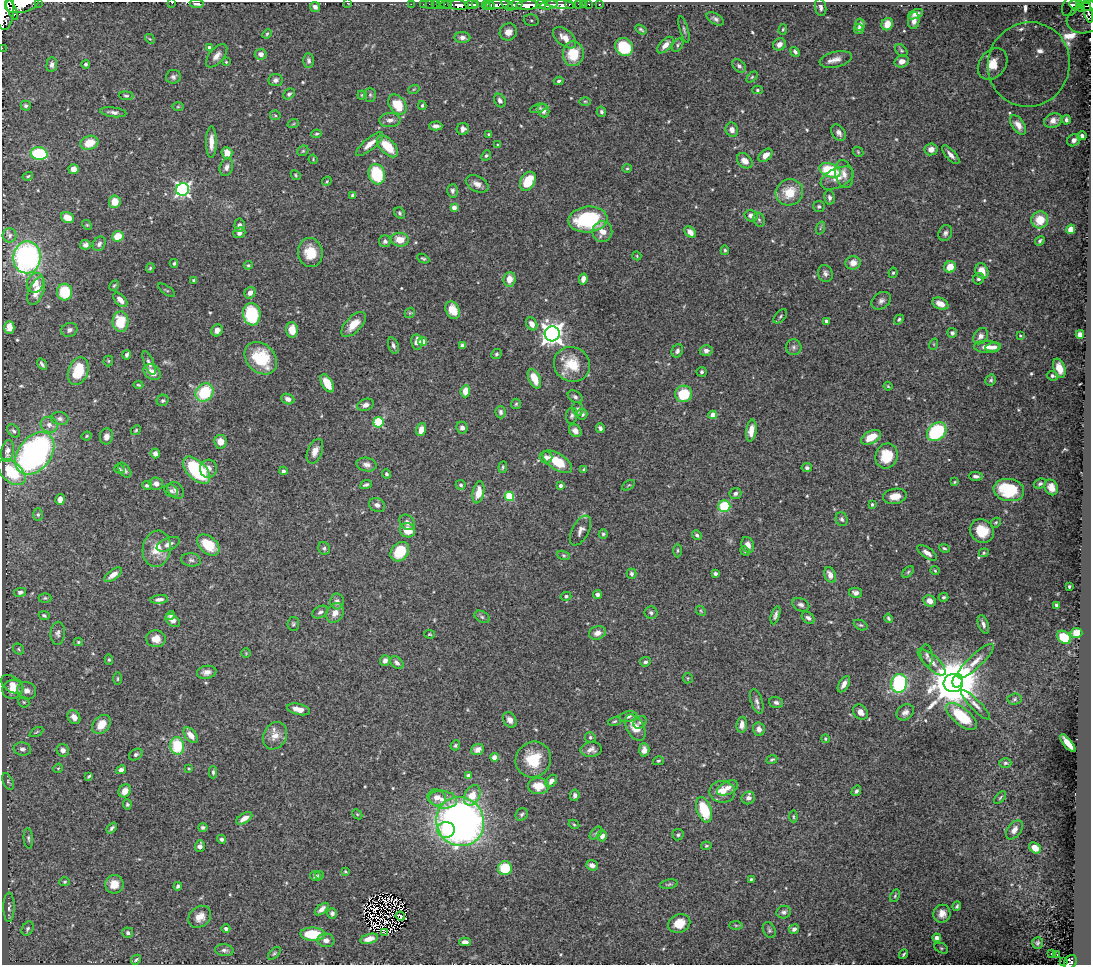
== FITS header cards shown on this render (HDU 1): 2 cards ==
NAXIS1  =                 1089
NAXIS2  =                  963

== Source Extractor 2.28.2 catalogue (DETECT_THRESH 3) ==
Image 1089 x 963 px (HDU 1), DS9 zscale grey, 1 PNG px = 1 image px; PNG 1093 x 967 px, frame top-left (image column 1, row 963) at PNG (2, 2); each listed source drawn as its Kron ellipse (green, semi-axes under 4 px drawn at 4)
Background 1.18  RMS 0.018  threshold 0.0537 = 3 sigma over >= 5 px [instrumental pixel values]
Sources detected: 561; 4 with non-positive FLUX_AUTO (blend fragments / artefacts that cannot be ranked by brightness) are neither listed nor drawn; of the other 557, the 500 brightest by FLUX_AUTO listed and drawn (57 fainter detections omitted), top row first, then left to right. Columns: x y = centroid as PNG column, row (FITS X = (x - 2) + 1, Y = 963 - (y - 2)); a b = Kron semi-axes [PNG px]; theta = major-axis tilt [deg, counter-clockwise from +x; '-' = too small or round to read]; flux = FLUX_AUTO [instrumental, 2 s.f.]
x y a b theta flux
38 2 2 2 - 84
172 3 3 2 - 6.6
347 3 2 2 - 46
22 4 17 9 11 5800
197 4 7 4 -7 4.2
411 4 2 2 - 17
423 4 2 2 - 21
429 4 2 2 - 24
436 4 2 2 - 33
440 4 2 2 - 25
446 4 6 2 0 47
541 4 5 3 - 1300
561 4 15 3 -5 760
569 4 3 3 - 230
579 4 3 3 - 67
583 4 2 2 - 16
589 4 3 3 - 66
600 4 2 2 - 14
1079 4 4 3 - 280
458 5 10 4 -4 2700
471 5 7 3 1 1900
476 5 4 3 - 840
486 5 4 3 - 270
490 5 5 3 - 340
496 5 13 4 6 1300
507 5 7 4 -44 990
515 5 8 4 13 1100
527 5 11 4 4 5500
549 5 9 4 10 2700
1074 5 5 4 - 360
1071 6 11 7 60 290
1089 6 8 5 13 920
315 7 5 4 - 3.9
821 7 9 5 -80 3.6
1081 8 4 3 - 150
12 9 11 3 -65 1800
5 10 20 9 90 11000
1088 12 11 3 -76 370
916 14 8 4 25 5.4
1087 18 21 15 21 710
715 19 9 5 -30 3.7
531 20 7 6 - 3.7
914 21 8 5 83 7
887 24 6 5 - 13
860 25 6 5 - 4.5
641 29 6 3 -33 2.1
783 29 5 4 - 1.4
859 29 5 5 - 2.4
684 30 14 3 -75 2.4
508 32 9 8 - 11
267 34 5 4 - 1.6
462 37 8 5 0 5.5
565 38 13 8 -41 11
150 39 5 4 - 1.3
779 44 6 6 - 7
665 45 10 5 46 8.2
678 45 7 5 54 2.1
209 47 4 3 - 2.6
624 47 9 8 - 65
2 48 2 2 - 16
901 51 7 5 -48 2.3
795 52 5 4 - 2.9
261 54 6 5 - 6.1
573 54 12 10 86 24
217 56 14 7 49 8
836 59 16 7 13 9.3
309 61 7 5 -87 3.1
902 61 7 6 - 7.5
226 62 4 4 - 1.3
86 64 4 4 - 3.4
993 64 17 13 52 23
1029 64 42 40 66 180
52 65 7 5 84 4.3
739 66 8 5 -44 4
173 77 7 7 - 3.7
752 77 6 4 45 1.7
276 80 7 6 - 4.1
559 81 5 4 - 2.2
414 89 6 3 19 1.5
757 90 5 4 - 2
289 94 6 4 42 2.6
362 95 4 4 - 1.7
370 95 7 6 - 2.2
126 96 7 4 -5 2.1
500 100 7 5 -60 4
585 101 6 3 0 1.4
397 105 11 8 -52 31
422 105 4 3 - 1.8
26 106 5 5 - 2.6
178 107 6 4 0 1.5
538 108 8 4 17 2.4
543 111 7 5 -69 5.5
113 112 13 5 -7 4.8
601 112 5 4 - 2.5
275 115 5 5 - 1.6
390 120 10 7 4 6.1
1053 120 9 7 20 7.1
1066 120 5 3 - 2.8
293 124 6 3 19 1.3
1018 125 11 6 -55 7.3
436 126 7 4 0 4.7
463 129 6 6 - 5.2
732 130 7 6 - 5.8
839 133 9 6 -55 5.2
317 134 5 4 - 1.6
489 134 4 4 - 1.5
1082 136 5 4 - 6.8
1074 140 7 5 36 5.6
211 142 16 5 90 12
89 143 9 7 19 21
370 144 17 5 41 11
498 145 4 4 - 1.6
387 146 13 7 -46 30
931 149 6 6 - 8.6
303 151 6 5 - 1.8
858 152 6 4 -47 1.5
227 153 6 5 - 13
39 154 8 6 -10 87
486 155 5 4 - 2.1
765 155 8 5 41 8.8
951 155 12 5 -48 6.1
313 159 4 4 - 1.3
745 161 9 6 -41 8.4
226 167 9 6 71 5.7
627 168 4 4 - 1.4
74 169 5 5 - 10
830 170 11 6 -18 55
377 174 10 8 -75 55
844 174 14 8 -76 9.4
296 175 5 4 - 1.5
28 176 5 4 - 1.6
837 178 18 9 25 13
327 181 5 4 - 1.4
528 181 10 7 61 33
477 184 12 7 -27 7.4
183 189 6 6 - 310
452 191 7 5 85 3.4
789 192 14 13 - 29
353 195 4 4 - 3.6
829 198 7 5 -82 3.8
115 202 6 5 - 18
819 206 5 5 - 2.3
454 207 4 4 - 9.9
400 213 6 5 - 2.2
751 216 7 6 - 6.4
67 218 7 5 -26 14
588 220 19 13 5 100
759 220 7 5 -68 2.5
1040 220 8 8 - 26
87 225 5 4 - 1.4
239 225 7 5 84 3.8
820 228 7 4 71 1.6
1071 229 5 4 - 14
602 232 10 10 - 13
690 232 7 4 -47 8.4
239 233 6 5 - 5.2
945 233 8 6 66 3.9
10 235 7 7 - 3.4
118 236 6 5 - 21
400 240 9 7 -6 18
385 241 6 6 - 3.4
1040 241 5 3 - 2.3
99 244 8 6 57 3.9
85 245 5 5 - 4
725 250 5 4 - 1.8
310 253 14 12 -81 25
637 256 5 3 - 1.3
27 257 16 14 82 250
423 259 6 3 -27 1.9
174 263 4 4 - 2.2
853 263 7 6 - 9.4
248 265 5 3 - 1.6
950 267 6 5 - 18
150 268 5 4 - 1.8
982 271 8 6 -66 15
825 273 9 7 -70 4.3
893 273 5 4 - 2
509 279 7 6 - 13
583 279 6 4 78 6.8
979 279 6 5 - 2.9
194 280 3 3 - 1.8
35 283 10 8 67 11
114 286 6 4 61 1.6
167 290 10 2 -36 1.3
36 291 14 7 67 14
65 292 8 7 - 36
250 293 6 5 - 6.6
120 300 9 5 -47 7.6
881 301 10 7 36 5.4
940 304 8 5 -24 10
453 310 9 6 -62 18
410 313 6 4 43 1.5
252 314 11 8 -81 80
780 316 8 5 47 2.6
899 319 5 4 - 2
826 321 3 3 - 3.4
121 322 10 8 -89 35
354 324 16 7 46 17
532 324 7 5 -58 8
9 327 6 5 - 10
69 330 8 7 - 4.3
217 330 6 5 - 6.2
292 330 8 6 -85 15
952 333 5 5 - 3.5
552 334 7 7 - 830
1080 334 4 4 - 10
981 336 9 6 56 6.1
1020 336 3 3 - 1.6
422 341 4 4 - 18
417 342 7 5 -81 8.4
934 344 6 3 72 1.3
393 345 8 5 -71 3.6
462 345 4 3 - 2.4
794 347 8 8 - 3.8
987 347 13 6 -2 11
993 347 8 4 7 5.8
677 351 7 5 64 3.3
706 351 6 5 - 5.1
496 354 5 4 - 2.1
127 355 5 3 - 3.6
261 358 18 14 -44 52
108 361 5 5 - 1.5
149 363 13 4 -68 4.4
42 364 6 3 -56 2.7
572 364 18 17 - 35
1059 368 10 5 -71 11
78 371 14 9 70 35
152 372 9 7 -38 13
702 372 5 5 - 2.3
1052 376 6 4 -24 2.7
534 379 10 5 -66 20
991 380 6 5 - 2.1
327 383 10 5 -61 21
138 385 5 3 - 1.6
888 386 4 3 - 1.3
465 391 6 5 - 16
204 392 10 8 49 58
684 394 8 8 - 46
575 397 8 5 -34 3.2
288 399 6 5 - 6.4
163 400 6 5 - 2.3
516 404 5 5 - 1.8
365 405 8 6 20 5.1
578 409 7 5 -80 3
501 412 6 5 - 3
582 414 5 5 - 3.6
713 415 4 4 - 18
572 416 8 5 82 3
60 419 9 6 -9 4.4
378 422 5 5 - 69
49 425 8 7 - 6.2
462 428 6 5 - 4.5
600 428 5 4 - 3.8
136 430 5 4 - 1.8
421 430 7 5 74 10
14 431 7 5 -48 2.5
575 431 7 5 -45 6.6
751 431 11 5 82 10
937 432 11 8 40 100
87 436 5 3 - 1.4
106 436 8 6 81 6.6
871 437 10 6 29 23
220 442 7 6 - 11
8 451 11 6 78 6.4
315 451 13 7 68 9.4
35 453 24 16 51 350
155 453 5 4 - 5.4
887 456 13 11 68 34
546 457 6 6 - 5
557 462 17 8 -32 34
367 465 10 6 -10 5.5
503 467 6 3 83 1.5
807 468 5 4 - 2.9
119 469 5 4 - 2.2
208 469 9 8 - 7
584 469 3 3 - 2
125 470 9 5 -53 3.3
197 470 17 9 -45 110
283 471 4 4 - 2.8
12 472 16 10 -42 45
386 474 4 4 - 2.5
976 476 7 4 -3 3.4
955 482 4 3 - 1.5
156 484 7 6 - 5.4
1040 484 6 5 - 2.6
147 485 5 4 - 2.8
366 485 6 3 20 2.8
461 485 5 4 - 2.2
629 485 7 3 30 1.4
561 486 3 3 - 4.4
1051 487 8 6 -63 8.6
176 490 9 7 -49 5.5
1009 490 15 11 -9 57
171 491 7 5 -38 3.3
478 492 11 5 78 17
735 493 6 5 - 3.4
509 496 5 4 - 54
895 496 12 7 10 13
60 499 5 5 - 6.6
872 504 4 3 - 1.9
377 505 8 6 -26 4.7
724 506 6 6 - 57
38 515 6 5 - 2.3
842 519 7 5 -70 3.1
407 522 9 6 -46 5.8
996 523 5 4 - 1.6
407 530 8 7 - 19
580 530 16 8 61 6.7
982 531 13 11 -38 29
603 534 5 4 - 1.9
697 535 5 4 - 2.8
168 544 12 6 23 7.8
208 545 13 8 -39 33
748 545 8 6 -68 7.4
324 548 6 6 - 2.7
944 548 5 4 - 2
157 549 18 14 80 24
677 550 7 3 90 1.6
745 551 5 4 - 1.4
400 552 10 8 49 39
927 553 11 5 -35 7.2
984 553 5 4 - 1.4
564 555 7 4 -19 2
191 560 10 6 -8 3.6
935 571 4 3 - 1.3
908 572 7 4 46 1.9
715 573 4 3 - 2.9
631 574 5 5 - 2.8
113 575 10 5 36 9
830 575 8 5 -67 9.8
1069 586 3 3 - 1.5
20 592 6 4 11 3.4
856 593 6 5 - 4.5
597 595 4 4 - 4.4
566 596 5 4 - 2.2
944 597 5 4 - 2.1
45 598 6 4 0 2
159 599 9 4 6 5.6
337 601 8 7 - 5.7
930 601 6 5 - 8.1
801 605 9 6 -25 4.6
1056 605 4 3 - 2.3
701 611 5 4 - 1.6
320 612 8 5 30 4.1
335 613 10 8 57 9.9
651 613 6 6 - 3.5
44 615 5 4 - 2.3
170 615 4 4 - 3
775 615 9 4 73 3.8
482 617 8 5 -31 2.7
808 618 7 5 -41 4
888 618 5 3 - 1.9
173 620 8 5 -38 5.5
293 624 7 6 - 2.3
983 624 9 5 -70 4.2
861 625 7 4 -24 2.1
58 633 11 7 87 4.6
597 633 9 6 20 8.4
1076 633 6 5 - 19
429 634 5 4 - 1.3
1064 637 8 5 -39 42
156 639 10 8 -3 11
78 642 4 4 - 1.4
19 649 6 5 - 1.8
246 653 5 4 - 1.3
927 655 11 6 -81 4.2
109 660 5 4 - 1.8
385 660 5 5 - 5.5
975 661 24 6 43 12
645 662 5 4 - 3.1
932 662 18 7 -43 9.5
397 663 8 5 -42 4.5
207 672 10 6 9 6.5
688 678 5 5 - 1.4
117 679 6 3 90 1.3
958 681 7 5 75 1100
899 683 9 8 - 140
953 683 9 9 - 6100
12 684 12 7 -34 9.6
844 684 9 5 60 6.9
13 689 10 9 - 14
27 691 9 8 - 6.9
1015 699 7 5 3 2.9
757 701 13 6 -72 4.6
24 702 6 5 - 1.9
776 702 7 5 -16 3.2
976 705 20 5 -45 6.7
299 709 12 5 -14 11
860 712 8 6 -44 7.5
905 712 9 7 36 5.3
628 716 9 5 12 4.9
962 716 18 8 -39 54
74 717 7 6 - 9.1
510 720 8 6 -57 6.7
614 721 7 3 18 1.9
640 722 7 5 39 2.8
101 724 10 8 49 17
742 725 8 5 83 8.9
635 728 14 8 -59 21
759 729 7 6 - 5.3
36 732 7 3 27 1.6
191 735 9 5 -51 12
275 736 14 11 60 13
590 737 5 5 - 2.1
825 739 4 4 - 1.7
1068 743 11 4 -51 16
455 745 5 4 - 2.3
177 746 9 7 -83 48
22 749 9 6 -10 4.8
478 749 7 5 21 7.3
63 750 6 6 - 5.8
591 750 11 7 6 6.5
644 750 6 5 - 6
136 754 7 5 33 3.2
494 757 4 4 - 9.6
772 759 6 4 24 1.7
533 760 18 17 - 38
658 761 5 4 - 1.7
1005 763 6 4 0 2.2
58 768 5 4 - 1.4
189 769 3 3 - 1.5
121 770 5 4 - 5.5
213 772 6 4 -88 2.3
89 776 4 3 - 1.7
469 776 4 4 - 7.6
8 781 9 5 -65 2.9
551 781 7 5 51 7.5
538 786 10 8 2 21
727 788 11 6 25 7.5
125 791 7 5 55 10
856 791 5 4 - 2.6
722 792 13 11 -7 16
472 795 11 7 63 21
575 795 6 4 82 3.9
437 797 9 8 - 12
748 798 7 6 - 5.2
1000 798 7 4 48 1.9
443 799 14 9 -9 12
127 804 5 4 - 2.3
704 810 13 7 -70 46
357 814 6 4 -43 1.8
522 814 7 5 46 2.6
793 816 6 3 -85 1.5
244 818 9 4 31 8.7
460 822 25 23 -64 680
574 824 5 4 - 1.5
203 827 4 4 - 2.5
112 828 6 3 49 2.6
446 830 8 8 - 27
1014 830 11 6 53 6.9
596 833 7 4 45 2.5
678 835 5 5 - 2.5
602 836 5 5 - 7.3
28 838 10 4 -85 3
221 839 5 4 - 3.1
200 846 6 5 - 5.3
706 846 5 4 - 1.5
1035 848 6 5 - 13
592 865 6 5 - 6.4
505 868 7 7 - 45
345 871 4 3 - 1.3
319 875 4 3 - 1.9
315 876 5 5 - 4
751 879 3 3 - 1.6
65 882 5 4 - 1.6
114 884 9 9 - 15
669 884 9 4 10 2.1
178 886 4 4 - 2.6
895 896 7 4 64 1.9
957 906 5 3 - 2
9 907 15 5 89 4.8
322 909 8 4 40 5.8
784 912 7 6 - 3.5
332 913 5 5 - 3.5
942 914 9 8 - 9.2
400 916 5 2 - 2.4
200 917 12 10 40 13
679 923 11 9 24 23
736 925 6 4 -1 2.1
28 929 7 5 60 3
226 929 4 4 - 4.3
794 929 5 4 - 3.6
769 930 8 6 -63 2.8
384 932 2 2 - 3400
128 933 5 5 - 3.2
313 934 12 6 -1 49
937 938 4 4 - 5.9
369 939 9 4 16 8.7
326 940 8 7 - 6
465 942 6 4 1 5.2
1038 943 6 5 - 2.7
941 948 7 5 -26 1.9
224 950 9 6 -6 4
274 953 7 4 44 2.1
904 954 5 3 - 1.8
1051 954 3 2 - 4.3
1057 955 2 2 - 1.5
136 960 5 3 - 1.6
1063 962 2 2 - 3.4
1070 962 7 5 52 260
At the frame edge (FLAGS 8, measured only in part): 9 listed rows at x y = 38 2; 172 3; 347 3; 22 4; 197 4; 1089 6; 5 10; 2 48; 1070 962
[57 fainter detections neither listed nor drawn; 4 non-positive-flux detections neither listed nor drawn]